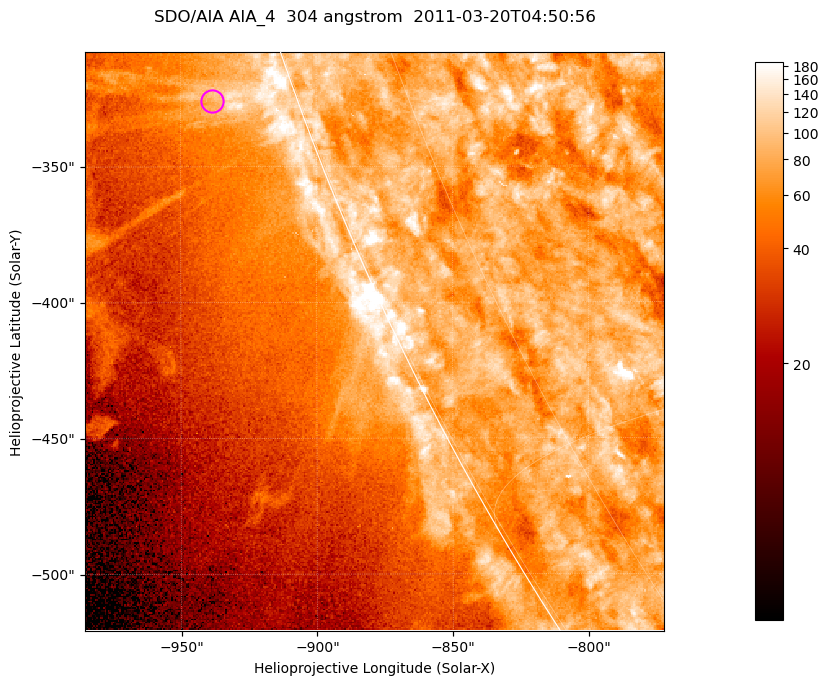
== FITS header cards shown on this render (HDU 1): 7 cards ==
TELESCOP= 'SDO/AIA '           / For AIA: SDO/AIA
INSTRUME= 'AIA_4   '           / For AIA: AIA_ATA1, AIA_ATA2, AIA_ATA3 or AIA_AT
WAVELNTH=                  304 / [angstrom] Wavelength
WAVEUNIT= 'angstrom'           / Wavelength unit: angstrom
DATE-OBS= '2011-03-20T04:50:56.123' / [ISO] Date when observation started; ISO 8
CTYPE1  = 'HPLN-TAN'           / CTYPE1; Typically HPLN
CTYPE2  = 'HPLT-TAN'           / CTYPE2; Typically HPLT

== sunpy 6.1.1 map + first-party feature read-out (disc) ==
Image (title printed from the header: SDO/AIA AIA_4  304 angstrom  2011-03-20T04:50:56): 355 x 355 px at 0.6 arcsec/px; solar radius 964 arcsec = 1606 px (partial field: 0.7% of the solar disc is inside the frame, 45% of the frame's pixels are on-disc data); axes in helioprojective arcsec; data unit not stated in the header (colour bar unlabelled)
Orientation: roll -0.132 deg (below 1 deg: not rotated)
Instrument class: DISC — disc imager (sunpy class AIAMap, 304 A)
Bright regions (active regions / flare kernels): reference = the on-disc median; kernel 3 px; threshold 5 sigma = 110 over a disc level ~79.6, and >= 1.15x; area >= 126 px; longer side >= 4 px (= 2.4 arcsec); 0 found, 0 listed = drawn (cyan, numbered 1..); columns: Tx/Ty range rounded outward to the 2 arcsec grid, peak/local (2 s.f.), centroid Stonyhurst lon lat
Off-limb structures (1.02-1.3 R_sun): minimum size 63 px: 8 found; the strongest spans PA ~110 deg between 1.02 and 1.05 R_sun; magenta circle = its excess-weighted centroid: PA ~110 deg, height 1.03 R_sun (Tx ~-938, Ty ~-326 arcsec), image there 1.7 x the reference